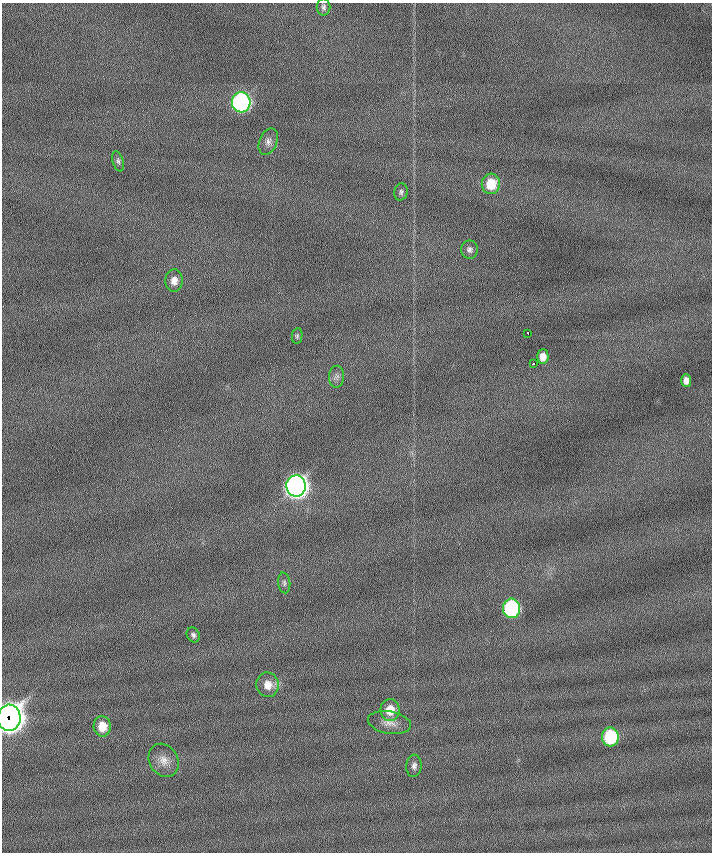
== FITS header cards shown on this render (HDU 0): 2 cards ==
NAXIS1  =                  710 /
NAXIS2  =                  850 /

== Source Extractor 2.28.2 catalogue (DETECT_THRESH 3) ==
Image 710 x 850 px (HDU 0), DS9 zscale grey, 1 PNG px = 1 image px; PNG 714 x 854 px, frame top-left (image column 1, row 850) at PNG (2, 3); each listed source drawn as its Kron ellipse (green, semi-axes under 4 px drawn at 4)
Background -0.296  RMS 6.3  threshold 19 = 3 sigma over >= 5 px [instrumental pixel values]
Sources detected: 26; all 26 listed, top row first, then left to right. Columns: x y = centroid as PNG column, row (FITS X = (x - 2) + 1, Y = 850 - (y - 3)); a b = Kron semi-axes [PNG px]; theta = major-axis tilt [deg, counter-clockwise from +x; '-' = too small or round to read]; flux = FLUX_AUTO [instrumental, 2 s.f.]
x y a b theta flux
324 7 8 7 - 1.3e+03
241 102 10 9 - 1.6e+05
268 142 14 9 67 2.5e+03
118 161 10 5 -73 1.1e+03
491 184 10 9 - 1.2e+04
401 192 8 6 75 1.2e+03
469 250 9 8 - 1.6e+03
174 281 11 8 85 3.9e+03
528 333 3 2 - 2.2e+03
297 336 8 5 81 8.7e+02
543 357 7 6 - 3.7e+03
533 364 3 3 - 1.1e+03
337 377 11 7 87 1.9e+03
686 380 6 5 - 2.2e+03
296 486 10 10 - 5.1e+05
284 583 10 6 -83 1.3e+03
512 608 10 8 -86 8.0e+04
193 635 8 6 -62 1.2e+03
268 685 12 11 - 5.5e+03
390 710 11 9 89 8.0e+03
9 718 13 11 87 1.0e+06
389 723 22 11 -10 4.8e+03
102 726 10 8 -85 7.7e+03
610 737 9 8 - 3.6e+04
164 760 17 14 -59 5.2e+03
414 766 11 7 86 2.0e+03
At the frame edge (FLAGS 8, measured only in part): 1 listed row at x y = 9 718